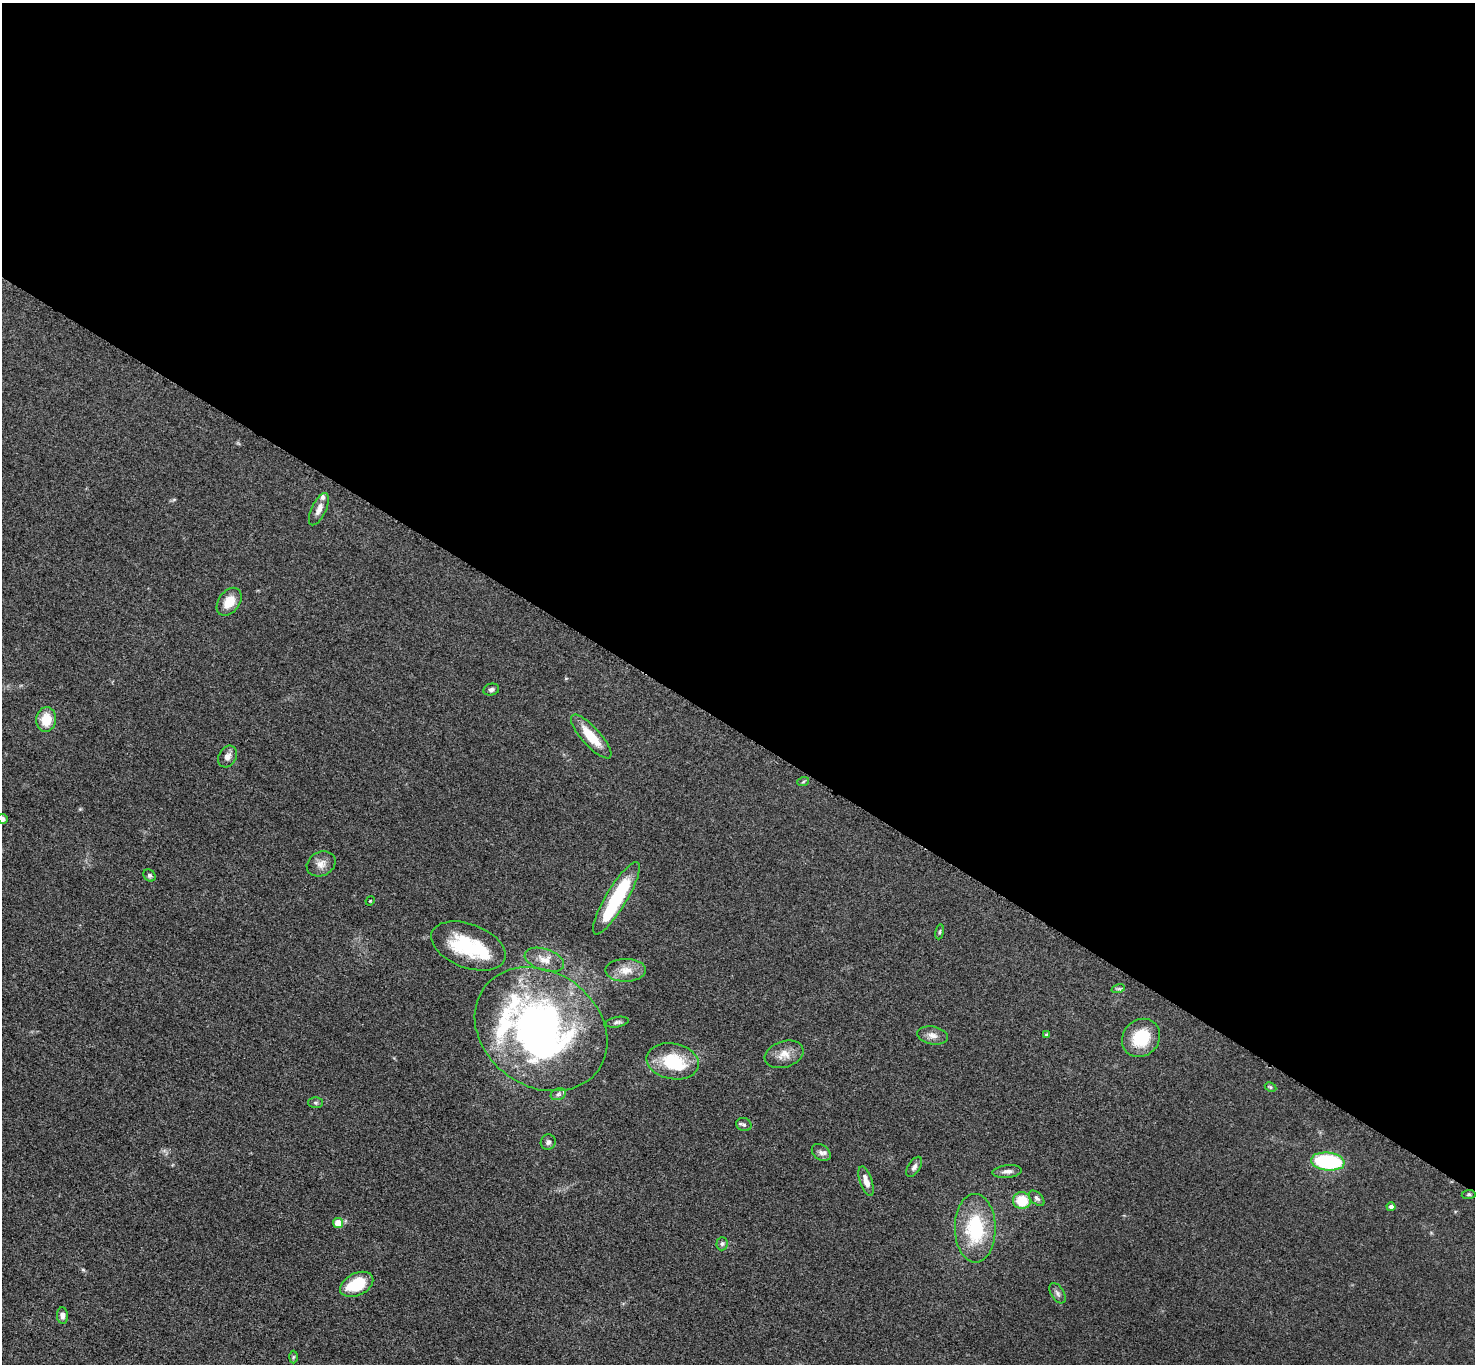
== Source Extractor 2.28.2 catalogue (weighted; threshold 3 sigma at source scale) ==
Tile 3 of 4 x 4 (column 3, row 1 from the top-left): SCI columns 2957-4429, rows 4251-5612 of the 5909 x 5914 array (HDU 1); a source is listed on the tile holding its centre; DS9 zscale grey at full resolution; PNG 1477 x 1366 px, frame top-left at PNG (2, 3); each listed source drawn as its Kron ellipse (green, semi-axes under 4 px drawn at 4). Shown black and unused: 54% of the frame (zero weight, under 3 of 5 exposures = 1% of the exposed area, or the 3 px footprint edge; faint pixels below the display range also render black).
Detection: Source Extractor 2.28.2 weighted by HDU 2 'WHT'; one run over the whole footprint, this tile lists its part. Background 0.0536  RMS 0.0058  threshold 0.0259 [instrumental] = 3 sigma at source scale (4.5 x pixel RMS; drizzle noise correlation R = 1.50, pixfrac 1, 0.05/0.05 arcsec/px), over >= 5 px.
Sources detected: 51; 2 inside a brighter object's white glare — neither listed nor drawn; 4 inside a brighter listed object's ellipse — not listed separately; the other 45 listed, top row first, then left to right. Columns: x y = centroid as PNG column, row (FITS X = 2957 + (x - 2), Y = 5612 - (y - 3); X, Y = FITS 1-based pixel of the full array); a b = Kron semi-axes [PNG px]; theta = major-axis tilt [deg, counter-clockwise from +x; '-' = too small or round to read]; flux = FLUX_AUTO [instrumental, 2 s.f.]
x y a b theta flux
319 509 17 7 65 4
229 602 15 10 54 9.6
491 689 8 6 12 1.7
46 719 12 10 83 12
591 736 28 9 -48 14
227 757 11 9 61 3.2
803 782 6 3 20 0.75
2 819 5 5 - 1.8
321 864 15 12 27 4.7
150 875 7 5 -44 1.2
616 898 42 10 59 41
370 901 5 4 - 0.48
940 932 7 4 81 0.91
468 946 39 22 -21 37
544 960 20 10 -18 7
626 970 20 11 0 7.5
1118 989 7 4 17 0.99
617 1022 11 5 11 1.5
541 1029 70 57 -36 210
932 1035 16 9 -10 3.8
1047 1035 4 3 - 1.2
1141 1038 20 18 45 21
784 1054 20 13 18 6.7
673 1061 26 17 -11 25
1270 1087 6 4 -28 0.86
558 1094 8 5 22 1.6
315 1103 7 5 -2 1.1
744 1125 8 6 -22 1.2
548 1142 8 7 - 1.8
821 1152 10 7 -35 2.5
1328 1162 17 9 -6 56
914 1167 11 6 57 2.1
1007 1171 15 6 6 2.8
866 1181 15 6 -72 4.8
1469 1194 7 4 6 1
1037 1198 9 5 -44 1.6
1022 1201 9 8 - 14
1391 1207 4 4 - 2.2
338 1223 5 5 - 6.4
975 1228 34 20 -89 38
722 1244 6 5 - 1.4
357 1284 18 11 26 20
1057 1293 11 6 -58 1.9
62 1316 8 5 -86 2.2
293 1357 6 4 88 0.83
Isophote crosses this tile's border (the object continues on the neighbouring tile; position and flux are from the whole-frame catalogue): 1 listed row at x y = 2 819